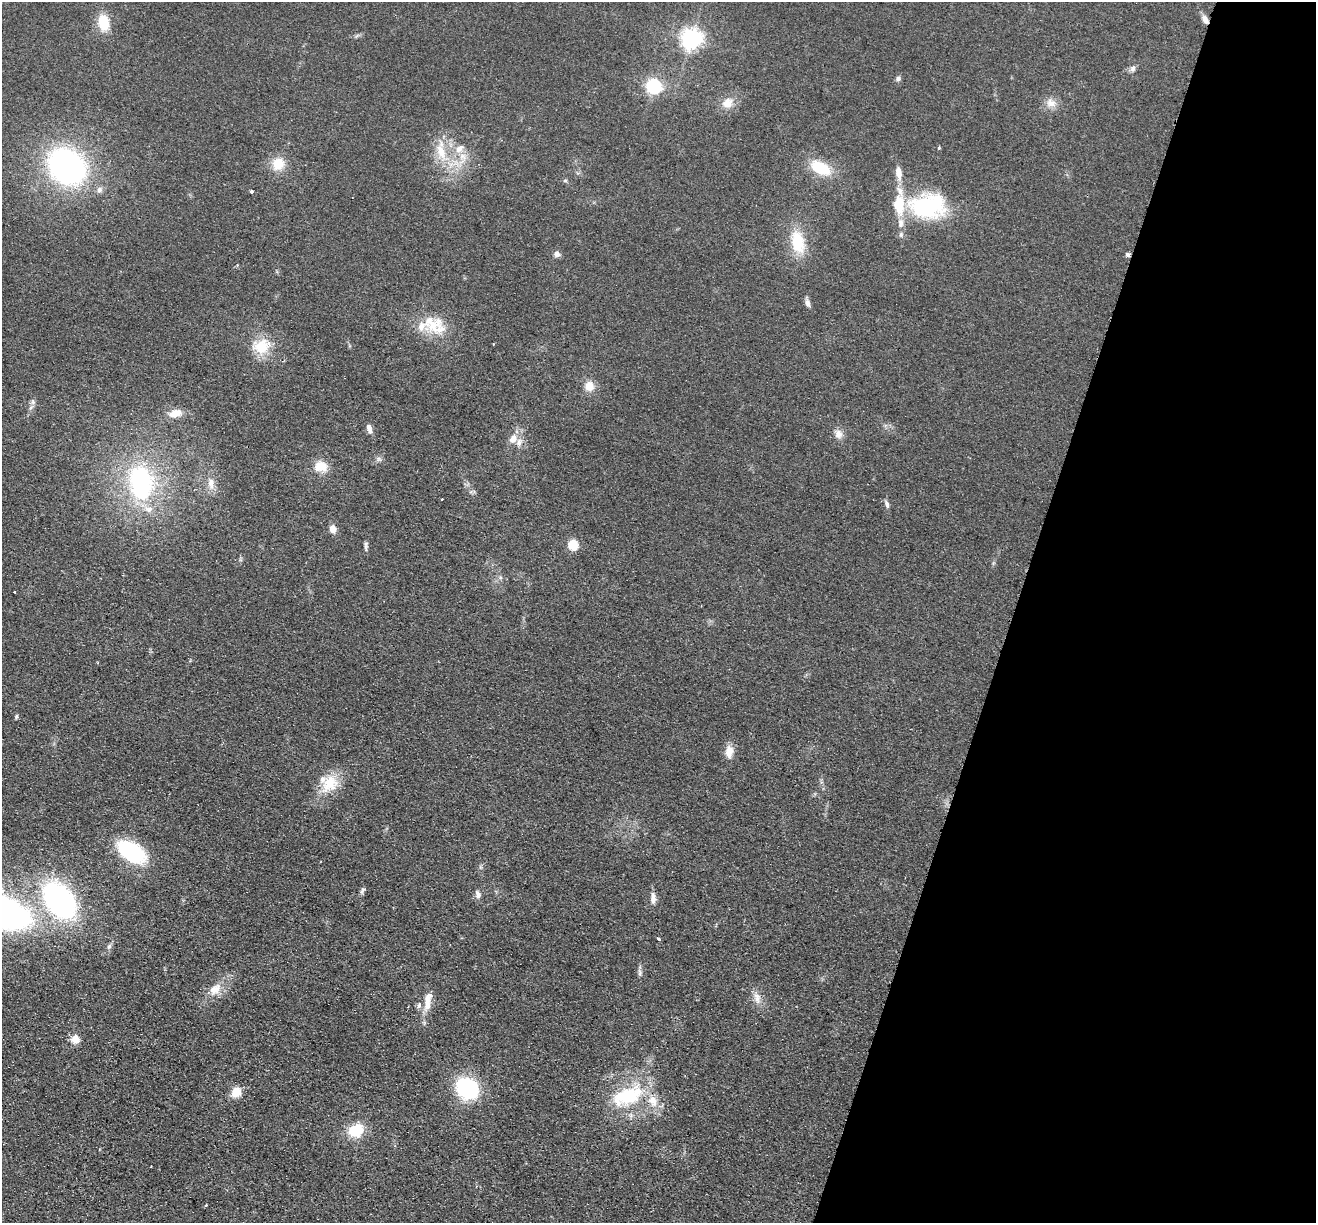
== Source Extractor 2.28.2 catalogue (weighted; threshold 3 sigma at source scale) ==
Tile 8 of 4 x 4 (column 4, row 2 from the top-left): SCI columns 3960-5273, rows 2630-3850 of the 5292 x 5384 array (HDU 1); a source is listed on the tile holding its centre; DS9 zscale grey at full resolution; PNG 1318 x 1225 px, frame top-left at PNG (2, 2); no overlay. Shown black and unused: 23% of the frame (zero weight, under 2 of 3 exposures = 3% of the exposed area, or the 3 px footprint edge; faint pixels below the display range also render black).
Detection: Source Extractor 2.28.2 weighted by HDU 2 'WHT'; one run over the whole footprint, this tile lists its part. Background 0.0571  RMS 0.009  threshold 0.0403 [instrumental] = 3 sigma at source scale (4.5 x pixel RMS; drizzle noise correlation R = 1.50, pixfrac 1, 0.05/0.05 arcsec/px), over >= 5 px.
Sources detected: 75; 1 cosmic-ray / hot-pixel residue — not listed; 10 inside a brighter listed object's ellipse — not listed separately; the other 64 listed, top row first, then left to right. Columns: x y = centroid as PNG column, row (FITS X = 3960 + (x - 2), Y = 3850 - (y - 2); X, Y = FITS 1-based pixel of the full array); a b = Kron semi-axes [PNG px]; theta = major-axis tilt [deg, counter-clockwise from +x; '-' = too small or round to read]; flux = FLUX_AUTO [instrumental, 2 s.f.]
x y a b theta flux
1205 19 9 6 -65 5.1
103 22 13 9 -83 29
691 39 7 7 - 530
1133 68 8 6 57 2.8
898 78 6 6 - 2.1
653 86 6 6 - 230
727 103 16 13 40 11
1051 103 14 11 -9 7.6
939 147 3 3 - 1.8
459 149 14 8 41 7.6
441 151 28 11 -71 20
463 157 12 8 -50 6.9
278 164 16 14 55 15
67 166 32 27 -41 230
820 168 24 13 -27 29
898 173 16 8 -81 8.1
565 181 5 3 - 1.2
100 190 8 7 - 3.3
251 191 3 3 - 4.1
928 206 43 28 4 89
901 235 7 5 71 1.9
798 242 26 15 -78 31
556 254 6 6 - 4.4
1127 254 7 5 -31 1.7
808 303 11 6 -73 3.3
434 325 37 22 -30 30
494 344 3 2 - 0.88
261 347 23 19 38 23
589 386 13 12 - 9.6
33 402 8 6 84 2.5
175 413 17 9 18 9.5
369 429 11 6 -73 4.7
838 434 12 10 -74 5.9
513 439 12 9 60 7.5
379 459 6 6 - 2.2
321 466 16 13 1 14
141 482 34 22 -84 120
211 483 15 9 -88 8.1
442 499 2 2 - 0.65
887 504 9 5 -83 2.6
333 529 8 7 - 6.5
572 545 6 5 - 48
366 546 14 4 88 2.4
15 592 3 2 - 1.4
16 716 6 4 70 1.3
729 751 16 9 87 8.8
330 784 26 21 48 24
132 852 24 14 -33 86
363 890 10 5 62 2.1
478 895 11 7 -75 3.7
653 898 14 6 -89 5.5
60 900 29 20 -52 220
659 939 3 3 - 1.4
109 946 8 5 62 2.4
640 973 10 5 -84 2.5
215 989 19 12 42 12
757 998 16 9 -80 7.3
427 1001 27 10 75 13
75 1039 11 11 - 7.6
467 1088 16 14 -45 110
236 1092 11 9 55 12
628 1096 42 22 24 58
356 1130 18 14 26 24
151 1166 3 2 - 0.62
Overlapping masked pixels (flux is a lower limit): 1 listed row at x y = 1205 19